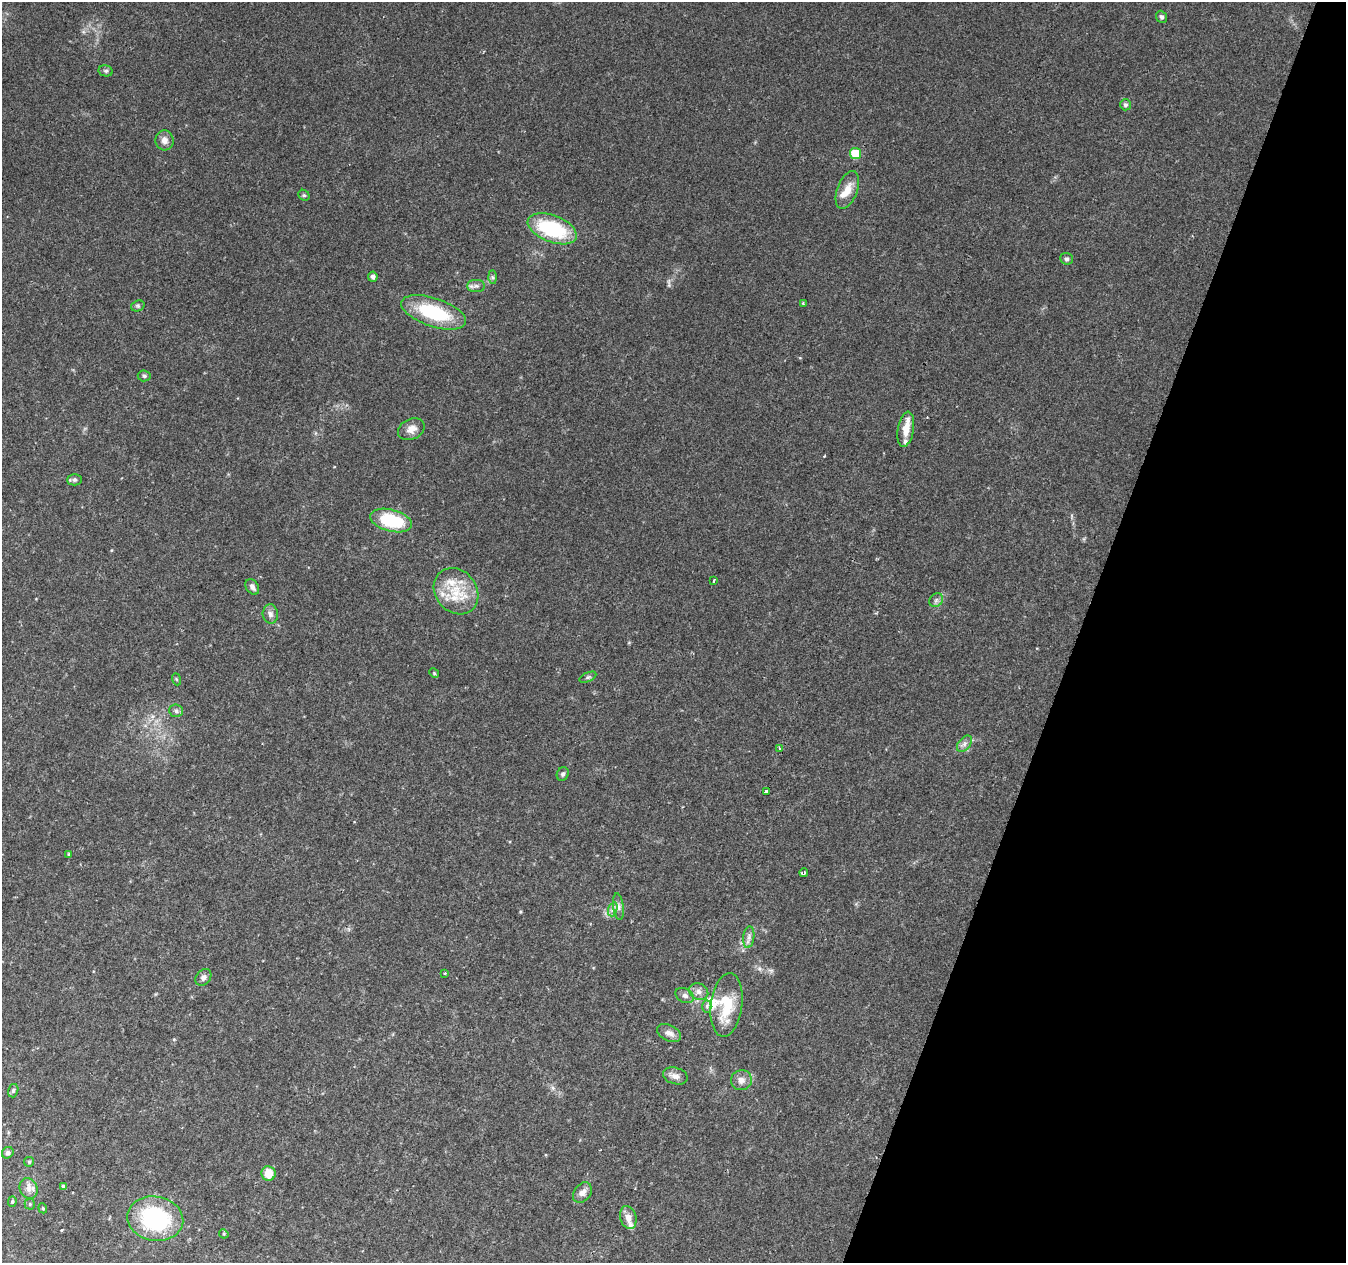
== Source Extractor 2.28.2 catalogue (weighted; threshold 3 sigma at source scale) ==
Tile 8 of 4 x 4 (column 4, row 2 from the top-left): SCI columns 4039-5382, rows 2802-4062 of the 5382 x 5538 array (HDU 1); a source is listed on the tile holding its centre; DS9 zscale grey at full resolution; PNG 1348 x 1265 px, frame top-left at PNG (2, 2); each listed source drawn as its Kron ellipse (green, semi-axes under 4 px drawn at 4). Shown black and unused: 20% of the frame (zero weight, under 2 of 3 exposures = <1% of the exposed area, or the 3 px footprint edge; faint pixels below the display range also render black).
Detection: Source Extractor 2.28.2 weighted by HDU 2 'WHT'; one run over the whole footprint, this tile lists its part. Background 0.0592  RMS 0.0067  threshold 0.0301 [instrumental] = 3 sigma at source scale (4.5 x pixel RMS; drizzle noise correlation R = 1.50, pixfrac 1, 0.0396/0.0396 arcsec/px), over >= 5 px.
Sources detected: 67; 7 inside a brighter listed object's ellipse — not listed separately; the other 60 listed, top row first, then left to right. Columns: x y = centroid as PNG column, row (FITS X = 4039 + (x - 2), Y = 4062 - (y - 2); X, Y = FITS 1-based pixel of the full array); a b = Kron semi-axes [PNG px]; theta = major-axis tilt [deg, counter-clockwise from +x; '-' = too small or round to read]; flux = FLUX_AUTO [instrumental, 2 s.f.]
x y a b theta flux
1162 17 6 5 - 1.7
106 71 7 5 -13 1.4
1125 105 5 5 - 1.8
164 140 10 9 - 3.8
855 153 6 5 - 20
847 190 20 10 70 8.7
304 195 6 5 - 1
552 229 26 13 -21 49
1066 259 6 6 - 1.5
373 277 5 4 - 2.5
493 277 7 4 -88 1.2
476 286 9 6 0 2.2
803 303 4 3 - 0.59
138 306 7 5 20 1.2
434 312 34 14 -19 42
144 376 6 5 - 1.2
411 429 14 10 25 5.2
906 429 18 8 80 8.6
75 480 7 5 1 1.5
391 520 21 11 -15 34
714 581 3 3 - 1.6
252 587 8 6 -55 2.5
456 591 25 20 -51 22
936 600 7 6 - 1.8
270 614 9 7 -86 2.8
434 673 5 4 - 0.77
588 677 9 4 24 1.3
176 679 6 4 -71 0.8
176 711 7 6 - 2.1
964 744 9 6 50 2.5
779 748 3 2 - 0.61
563 774 7 5 62 1.5
766 791 4 3 - 9.1
69 854 4 3 - 0.93
804 873 4 3 - 1.3
618 907 13 5 -82 2.6
613 909 7 4 71 1.9
749 937 11 5 83 2.5
445 973 3 3 - 0.96
203 977 9 7 49 2.3
699 992 10 8 -26 3.2
685 996 10 7 -29 2.2
727 1005 32 15 83 24
707 1006 6 4 -87 1.8
669 1033 13 8 -26 3.5
675 1076 12 8 -16 3.7
741 1080 10 10 - 4
13 1091 7 5 74 1.4
8 1153 6 5 - 1.7
29 1162 5 5 - 0.94
269 1173 7 7 - 10
63 1186 4 3 - 1.1
29 1188 11 8 -67 4
582 1193 11 8 51 3.9
12 1202 5 4 - 0.93
30 1204 5 5 - 1
43 1208 5 4 - 0.84
628 1218 11 8 -75 5.1
155 1219 28 22 -10 65
224 1234 5 4 - 0.73